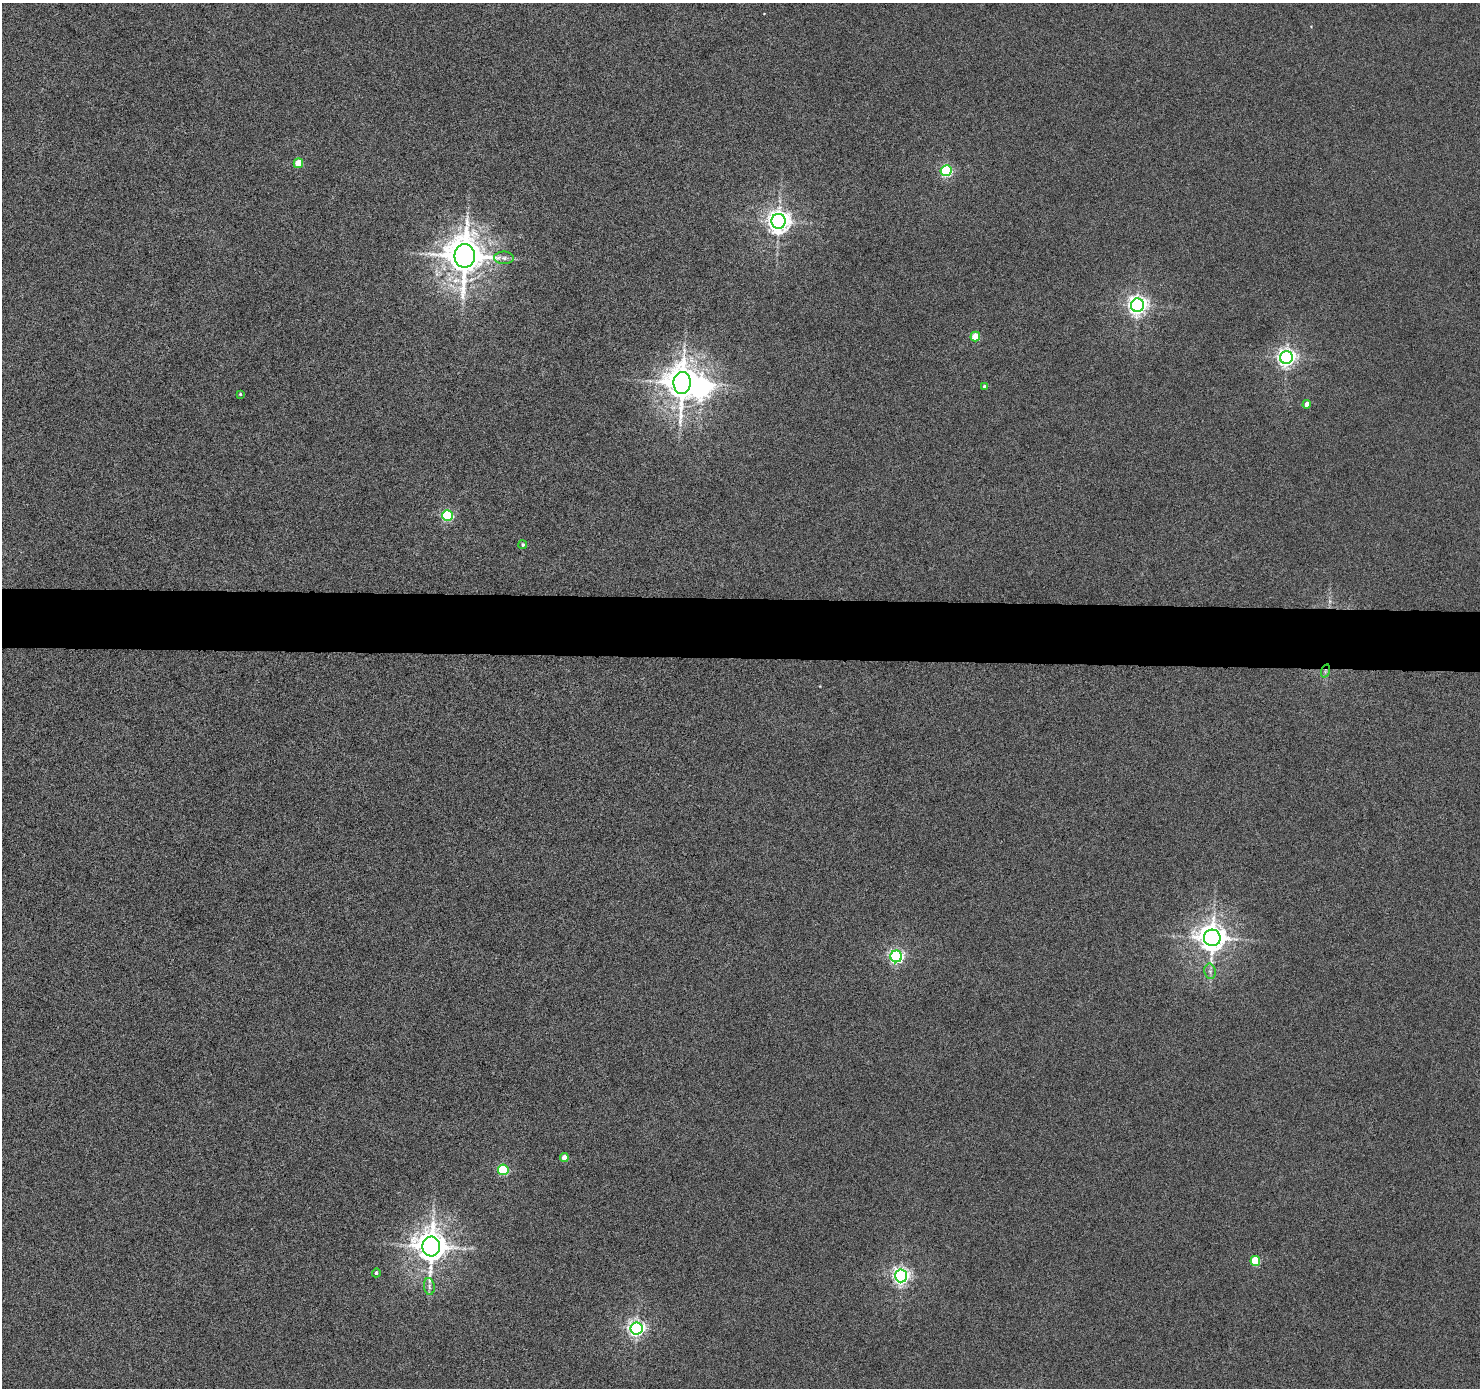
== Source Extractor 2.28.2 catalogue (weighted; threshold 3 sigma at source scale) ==
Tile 5 of 3 x 3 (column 2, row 2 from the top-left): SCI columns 1480-2957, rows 1485-2870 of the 4438 x 4453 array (HDU 1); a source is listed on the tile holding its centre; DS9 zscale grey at full resolution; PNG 1482 x 1390 px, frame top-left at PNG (2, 3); each listed source drawn as its Kron ellipse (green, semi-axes under 4 px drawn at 4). Shown black and unused: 4% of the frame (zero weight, under 4 of 8 exposures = <1% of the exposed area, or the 3 px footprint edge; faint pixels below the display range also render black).
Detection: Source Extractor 2.28.2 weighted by HDU 2 'WHT'; one run over the whole footprint, this tile lists its part. Background 7.24e-04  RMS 0.0037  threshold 0.0153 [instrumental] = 3 sigma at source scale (4.09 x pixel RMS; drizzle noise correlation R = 1.36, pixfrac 0.8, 0.05/0.05 arcsec/px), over >= 5 px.
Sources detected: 27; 1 inside a brighter object's white glare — neither listed nor drawn; the other 26 listed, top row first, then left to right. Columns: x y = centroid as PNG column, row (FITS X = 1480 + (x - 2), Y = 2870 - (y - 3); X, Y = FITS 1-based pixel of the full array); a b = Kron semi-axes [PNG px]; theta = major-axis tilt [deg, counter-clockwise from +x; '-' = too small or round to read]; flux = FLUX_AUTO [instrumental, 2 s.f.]
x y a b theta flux
298 163 5 4 - 8.4
946 171 5 5 - 48
779 221 7 7 - 280
465 256 11 10 - 1000
504 258 10 6 -1 1.4
1137 305 7 6 - 180
975 337 5 4 - 8.6
1286 358 6 6 - 160
682 383 11 8 88 720
985 386 4 4 - 1.4
240 394 4 3 - 0.35
1307 404 4 4 - 2.7
447 515 5 5 - 39
523 545 4 4 - 0.57
1325 671 7 4 72 0.69
1212 938 8 8 - 490
896 956 6 6 - 85
1210 971 8 5 -78 1
564 1157 4 4 - 3.1
503 1170 5 5 - 33
431 1247 10 9 - 660
1255 1261 5 5 - 15
376 1273 5 4 - 0.67
901 1276 6 6 - 130
429 1286 8 5 -84 1.1
636 1328 6 6 - 120
Overlapping masked pixels (flux is a lower limit): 1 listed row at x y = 1325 671